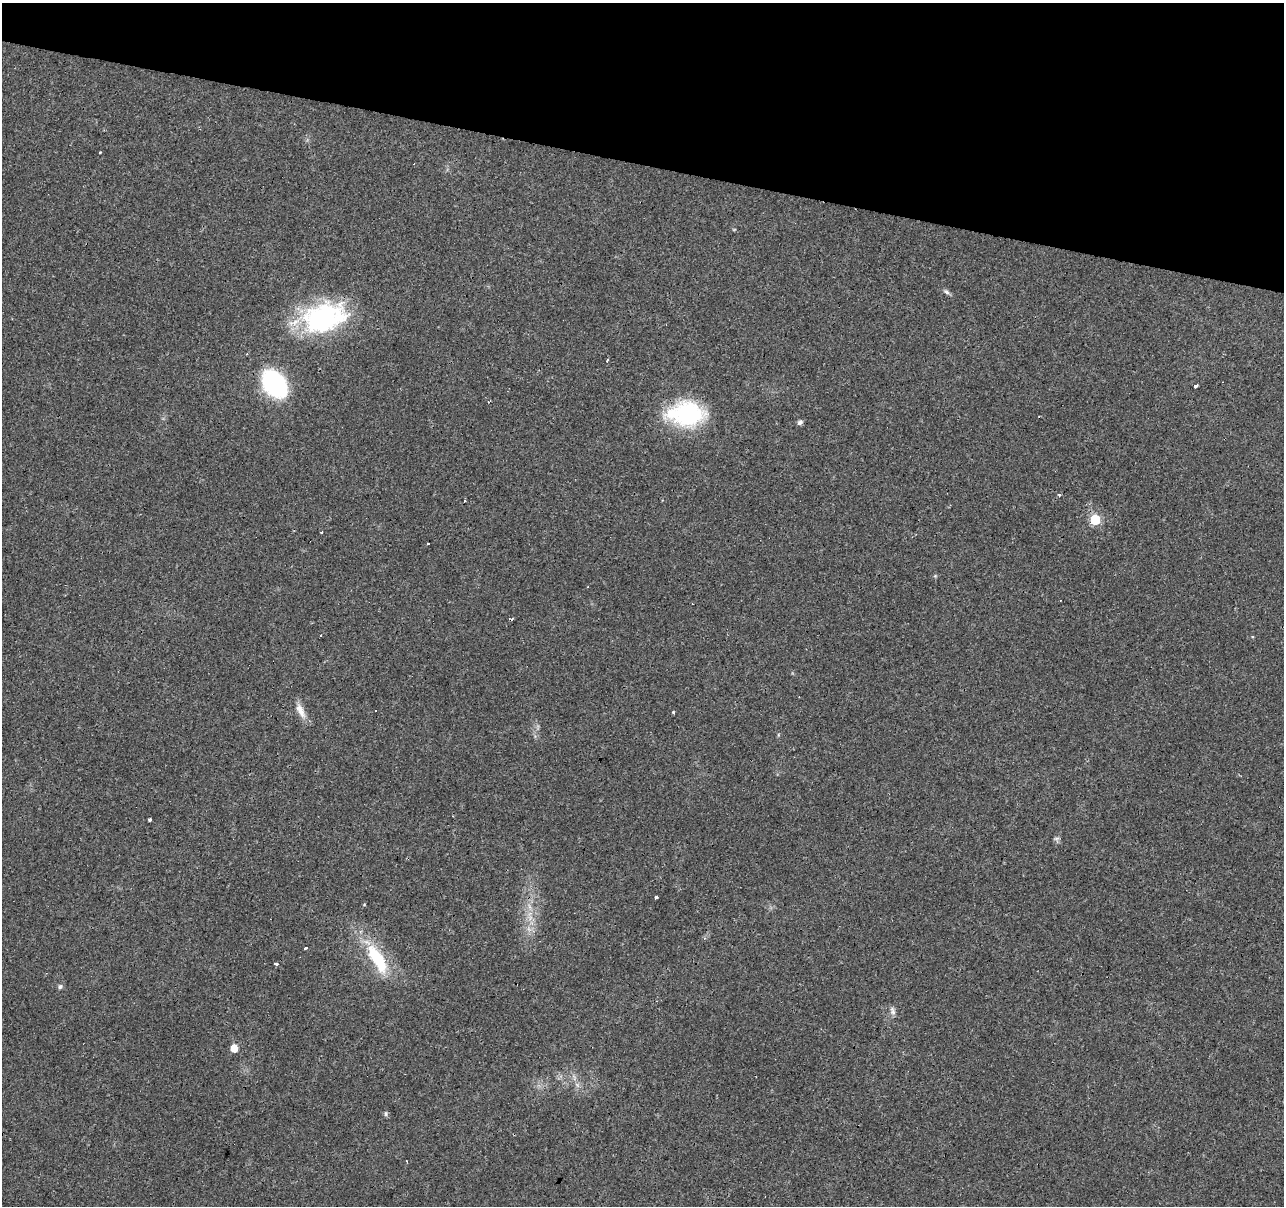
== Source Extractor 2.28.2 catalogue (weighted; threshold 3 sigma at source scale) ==
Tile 2 of 4 x 4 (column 2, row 1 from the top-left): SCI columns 1283-2564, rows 3831-5034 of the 5131 x 5314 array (HDU 1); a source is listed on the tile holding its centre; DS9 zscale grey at full resolution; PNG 1286 x 1208 px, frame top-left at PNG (2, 3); no overlay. Shown black and unused: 14% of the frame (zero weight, under 3 of 4 exposures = <1% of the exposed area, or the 3 px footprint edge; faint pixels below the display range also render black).
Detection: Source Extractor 2.28.2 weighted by HDU 2 'WHT'; one run over the whole footprint, this tile lists its part. Background 0.0431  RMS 0.0042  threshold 0.0188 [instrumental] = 3 sigma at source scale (4.5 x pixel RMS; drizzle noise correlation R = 1.50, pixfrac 1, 0.0396/0.0396 arcsec/px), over >= 5 px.
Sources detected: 39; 1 too faint to see at this stretch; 1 inside a brighter object's white glare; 10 cosmic-ray / hot-pixel residue — not listed; the other 27 listed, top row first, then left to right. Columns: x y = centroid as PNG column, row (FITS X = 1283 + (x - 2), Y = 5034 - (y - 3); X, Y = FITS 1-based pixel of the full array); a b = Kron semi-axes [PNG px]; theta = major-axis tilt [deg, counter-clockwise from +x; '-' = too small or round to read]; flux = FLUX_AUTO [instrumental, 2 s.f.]
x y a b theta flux
947 292 8 5 -28 1.1
324 318 54 34 17 59
607 360 3 3 - 3.6
274 384 22 15 -53 63
1196 385 3 3 - 130
686 414 44 27 -1 39
800 422 7 6 - 1.1
1060 495 4 3 - 0.91
1095 519 6 6 - 26
428 544 3 2 - 1.3
321 635 3 3 - 0.76
300 711 23 8 -63 4.2
673 712 4 3 - 0.49
149 820 3 3 - 1.8
1056 838 8 4 8 0.75
656 897 3 3 - 2.9
364 904 4 3 - 0.3
529 906 7 4 -71 1.2
530 918 7 4 72 1.3
305 948 3 3 - 1.6
375 956 33 18 -67 18
276 964 5 3 - 0.59
60 987 7 6 - 0.95
892 1011 13 5 -70 1.5
234 1048 5 5 - 6
577 1085 9 3 -45 0.92
386 1114 7 5 89 0.78
Overlapping masked pixels (flux is a lower limit): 1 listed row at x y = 686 414